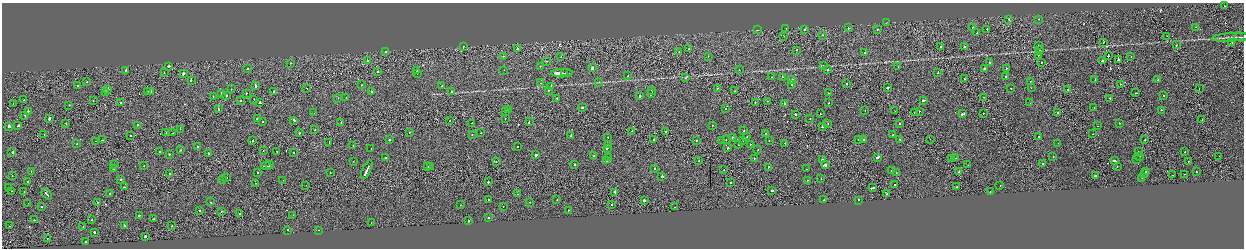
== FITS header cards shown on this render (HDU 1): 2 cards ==
NAXIS1  =                 2484
NAXIS2  =                  492

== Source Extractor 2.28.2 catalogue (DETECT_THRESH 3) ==
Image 2484 x 492 px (HDU 1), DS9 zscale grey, zoomed out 1/2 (1 PNG px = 2 x 2 image px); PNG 1246 x 250 px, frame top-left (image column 1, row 491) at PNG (2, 3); each listed source drawn as its Kron ellipse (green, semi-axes under 4 px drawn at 4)
Background -0.00111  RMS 0.063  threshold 0.188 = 3 sigma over >= 5 px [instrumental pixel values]
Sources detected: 377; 30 cannot appear on this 1/2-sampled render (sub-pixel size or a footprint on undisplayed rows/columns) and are neither listed nor drawn; the other 347 listed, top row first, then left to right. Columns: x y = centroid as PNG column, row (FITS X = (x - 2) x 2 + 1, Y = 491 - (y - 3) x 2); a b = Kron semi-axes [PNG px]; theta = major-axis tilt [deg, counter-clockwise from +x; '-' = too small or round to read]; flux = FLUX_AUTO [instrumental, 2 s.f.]
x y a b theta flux
1224 6 2 2 - 22
1009 19 2 2 - 60
1038 19 2 1 - 19
886 22 2 1 - 38
1196 27 2 2 - 24
848 28 2 2 - 43
973 28 2 2 - 38
786 29 2 1 - 15
805 29 2 2 - 33
877 29 2 2 - 49
987 29 2 2 - 41
757 30 2 2 - 13
977 33 3 2 - 69
823 35 2 1 - 67
784 36 2 1 - 14
1167 36 2 1 - 35
1233 37 21 2 4 47
1241 37 7 2 0 13
1103 42 2 1 - 35
1232 42 2 1 - 63
1038 45 2 2 - 21
1176 45 2 1 - 61
463 46 2 1 - 33
940 46 2 2 - 45
964 46 2 2 - 67
517 49 2 2 - 190
689 49 2 2 - 69
796 50 2 2 - 56
1039 50 2 2 - 58
385 52 2 2 - 34
679 52 2 2 - 24
865 53 2 2 - 120
1038 55 2 1 - 22
503 56 2 1 - 25
708 56 2 1 - 42
1108 56 2 2 - 690
561 57 2 1 - 22
1131 57 2 2 - 19
367 60 2 1 - 48
1118 60 2 1 - 700
546 61 2 2 - 27
1102 61 2 2 - 740
989 62 2 2 - 150
1041 62 2 1 - 36
291 63 2 2 - 54
824 65 2 2 - 21
168 66 2 2 - 100
540 66 2 2 - 33
898 67 2 2 - 20
592 68 2 2 - 340
1006 68 2 2 - 16
248 69 2 2 - 24
984 69 2 2 - 56
126 70 2 2 - 200
504 70 2 1 - 12
739 70 2 2 - 26
828 70 2 2 - 30
377 71 2 1 - 29
417 71 2 2 - 35
938 72 2 2 - 51
164 73 2 1 - 29
562 73 11 2 1 680
565 73 2 1 - 120
183 74 2 2 - 290
417 74 2 1 - 11
628 76 2 1 - 42
772 77 2 2 - 20
782 77 2 2 - 22
1006 77 2 2 - 180
686 78 2 2 - 33
965 79 2 1 - 36
191 80 2 2 - 51
792 80 2 2 - 290
1095 80 2 2 - 62
1158 80 2 1 - 24
1030 81 2 1 - 27
86 82 2 2 - 9.9
599 82 3 2 - 7.1
541 83 2 2 - 29
847 84 2 2 - 33
1120 84 2 1 - 29
78 85 2 2 - 66
361 85 2 2 - 20
792 85 2 2 - 21
256 86 3 2 - 150
442 86 2 2 - 40
551 87 2 2 - 47
888 87 2 2 - 130
307 88 2 1 - 24
717 88 2 2 - 43
1011 88 2 2 - 31
1031 88 2 1 - 13
231 89 2 2 - 31
1199 89 2 1 - 7.9
108 90 2 2 - 230
548 90 2 1 - 37
651 90 2 2 - 21
1068 90 2 1 - 910
148 91 2 1 - 71
151 91 3 2 - 120
274 91 2 2 - 45
371 91 2 2 - 100
451 91 2 2 - 60
735 91 2 1 - 84
105 92 2 2 - 24
221 93 2 2 - 31
246 93 2 1 - 55
652 93 3 2 - 280
828 93 2 1 - 16
1136 93 2 2 - 46
226 95 2 2 - 34
1164 95 2 2 - 29
213 96 2 2 - 39
640 96 2 2 - 110
983 97 2 2 - 15
338 98 2 1 - 20
346 98 2 2 - 41
557 98 2 2 - 62
1110 98 2 2 - 32
254 99 2 1 - 32
24 100 2 2 - 54
93 100 2 1 - 28
924 100 3 2 - 130
240 101 2 1 - 38
767 101 2 1 - 78
260 102 2 2 - 120
755 102 2 1 - 27
121 103 2 1 - 37
829 103 2 2 - 50
1030 103 2 2 - 170
13 104 2 1 - 87
784 104 2 2 - 61
69 105 2 1 - 63
582 108 3 2 - 84
1094 108 2 2 - 18
218 109 2 2 - 64
508 109 2 1 - 41
726 109 2 2 - 24
865 110 2 2 - 30
1161 110 2 2 - 110
28 111 2 2 - 61
505 111 2 1 - 43
895 111 2 1 - 2.7
919 111 2 1 - 24
314 113 2 2 - 150
915 113 2 2 - 320
983 113 2 1 - 42
1057 113 2 1 - 320
795 114 2 2 - 190
820 114 2 1 - 17
962 114 3 2 - 190
25 115 2 2 - 270
49 118 2 2 - 170
257 118 3 2 - 69
810 118 2 1 - 59
505 119 2 1 - 27
294 120 2 2 - 190
1202 120 2 1 - 57
262 121 2 2 - 24
450 121 2 1 - 21
341 122 2 2 - 38
529 122 2 2 - 77
472 123 2 1 - 14
828 123 2 2 - 43
1120 123 2 1 - 13
66 124 2 1 - 26
899 124 2 1 - 33
18 125 2 1 - 120
137 125 2 2 - 93
712 125 2 2 - 15
9 126 3 2 - 290
1097 126 2 2 - 26
822 127 2 2 - 110
180 129 2 1 - 40
315 130 2 2 - 48
632 131 2 1 - 52
744 131 2 2 - 50
409 132 2 1 - 55
665 132 2 2 - 180
166 133 2 1 - 44
173 133 2 2 - 97
299 133 2 2 - 58
481 133 2 1 - 26
765 133 2 2 - 32
44 134 2 1 - 31
472 134 2 2 - 24
1093 134 2 1 - 20
131 135 2 2 - 44
571 135 3 2 - 120
893 135 2 2 - 430
608 137 2 1 - 50
732 137 2 2 - 83
747 137 2 2 - 27
1039 137 2 1 - 21
726 139 2 1 - 68
900 139 2 2 - 55
930 139 2 1 - 15
102 140 3 2 - 94
253 140 2 2 - 160
389 140 2 2 - 39
654 140 2 1 - 120
743 140 2 2 - 19
769 140 2 2 - 45
858 140 2 2 - 67
863 140 2 2 - 320
1145 140 2 2 - 36
95 141 2 2 - 38
696 141 2 1 - 50
722 141 2 2 - 18
329 143 2 1 - 35
785 143 2 2 - 37
1058 143 2 1 - 11
77 144 2 2 - 40
750 144 2 2 - 21
608 145 2 2 - 130
738 145 2 2 - 14
353 146 2 2 - 23
518 146 2 2 - 19
198 147 2 2 - 37
371 148 2 1 - 16
607 148 3 2 - 110
728 148 2 2 - 54
180 150 2 1 - 33
263 150 2 1 - 33
758 150 2 2 - 30
160 151 2 2 - 52
277 151 2 1 - 31
1138 151 2 1 - 38
12 152 2 2 - 88
294 152 2 2 - 40
1185 152 2 2 - 27
208 153 2 2 - 120
169 154 2 2 - 44
536 155 2 2 - 170
594 156 2 1 - 26
1140 156 2 1 - 18
1219 156 2 1 - 13
877 157 3 2 - 280
1053 157 2 1 - 32
385 158 2 2 - 89
608 158 2 2 - 46
754 158 2 1 - 41
951 158 2 1 - 37
956 158 2 1 - 23
1136 159 2 2 - 22
822 160 2 2 - 180
1114 160 3 2 - 150
353 161 2 1 - 49
607 161 2 2 - 37
699 161 2 2 - 30
1188 161 2 2 - 24
496 162 2 2 - 69
269 164 2 2 - 36
575 164 2 2 - 55
1043 164 2 2 - 170
114 165 2 2 - 26
825 165 3 2 - 1700
968 165 2 1 - 35
144 166 2 2 - 35
266 166 5 2 - 19
1117 166 2 2 - 56
428 167 2 1 - 24
430 167 2 2 - 94
768 167 2 2 - 64
114 169 2 2 - 37
655 169 2 2 - 68
806 169 2 2 - 32
367 170 10 2 65 390
724 170 2 1 - 18
891 170 2 2 - 68
31 171 2 2 - 33
1146 171 2 2 - 66
959 172 2 2 - 74
1196 172 2 2 - 26
258 173 2 2 - 45
330 173 2 1 - 14
896 173 2 1 - 30
169 174 2 2 - 46
1144 174 3 2 - 130
1185 174 2 1 - 45
1095 175 2 2 - 220
1172 175 2 1 - 87
12 176 2 1 - 100
227 177 2 2 - 74
662 177 2 2 - 390
1142 178 2 1 - 17
120 179 2 2 - 100
821 179 2 1 - 40
222 180 2 2 - 27
283 180 2 1 - 16
808 180 2 2 - 120
27 182 2 1 - 35
488 182 2 2 - 88
731 182 2 2 - 120
256 183 2 1 - 26
895 184 2 1 - 54
306 185 2 1 - 7.1
1000 185 2 2 - 20
125 187 2 2 - 76
957 187 2 2 - 32
8 188 2 1 - 23
872 188 3 2 - 190
11 191 2 1 - 39
24 191 2 1 - 36
772 191 2 1 - 780
615 192 3 2 - 130
990 192 2 1 - 51
47 194 6 2 -49 270
110 194 2 2 - 67
517 194 2 1 - 36
886 194 2 1 - 46
489 200 2 2 - 54
557 200 2 2 - 53
644 200 2 2 - 570
824 200 2 2 - 37
858 200 2 2 - 230
97 202 2 1 - 46
211 202 2 2 - 26
530 202 2 1 - 22
28 203 2 2 - 49
612 204 2 2 - 46
460 205 2 2 - 24
503 206 2 1 - 17
42 207 2 1 - 24
674 207 2 1 - 29
200 210 2 2 - 77
221 211 2 2 - 45
568 211 2 2 - 73
240 214 2 1 - 55
139 215 2 2 - 80
293 215 2 1 - 2.7
488 218 2 2 - 70
92 219 2 1 - 43
153 219 2 2 - 110
34 220 2 2 - 20
468 221 2 2 - 48
371 223 2 1 - 24
124 225 2 2 - 67
9 226 2 1 - 23
172 226 2 1 - 27
83 227 2 2 - 61
287 230 2 1 - 190
319 230 2 1 - 24
95 232 2 2 - 130
145 236 2 2 - 220
47 239 2 2 - 52
85 242 2 2 - 42
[30 sub-pixel or undisplayed-footprint detections neither listed nor drawn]